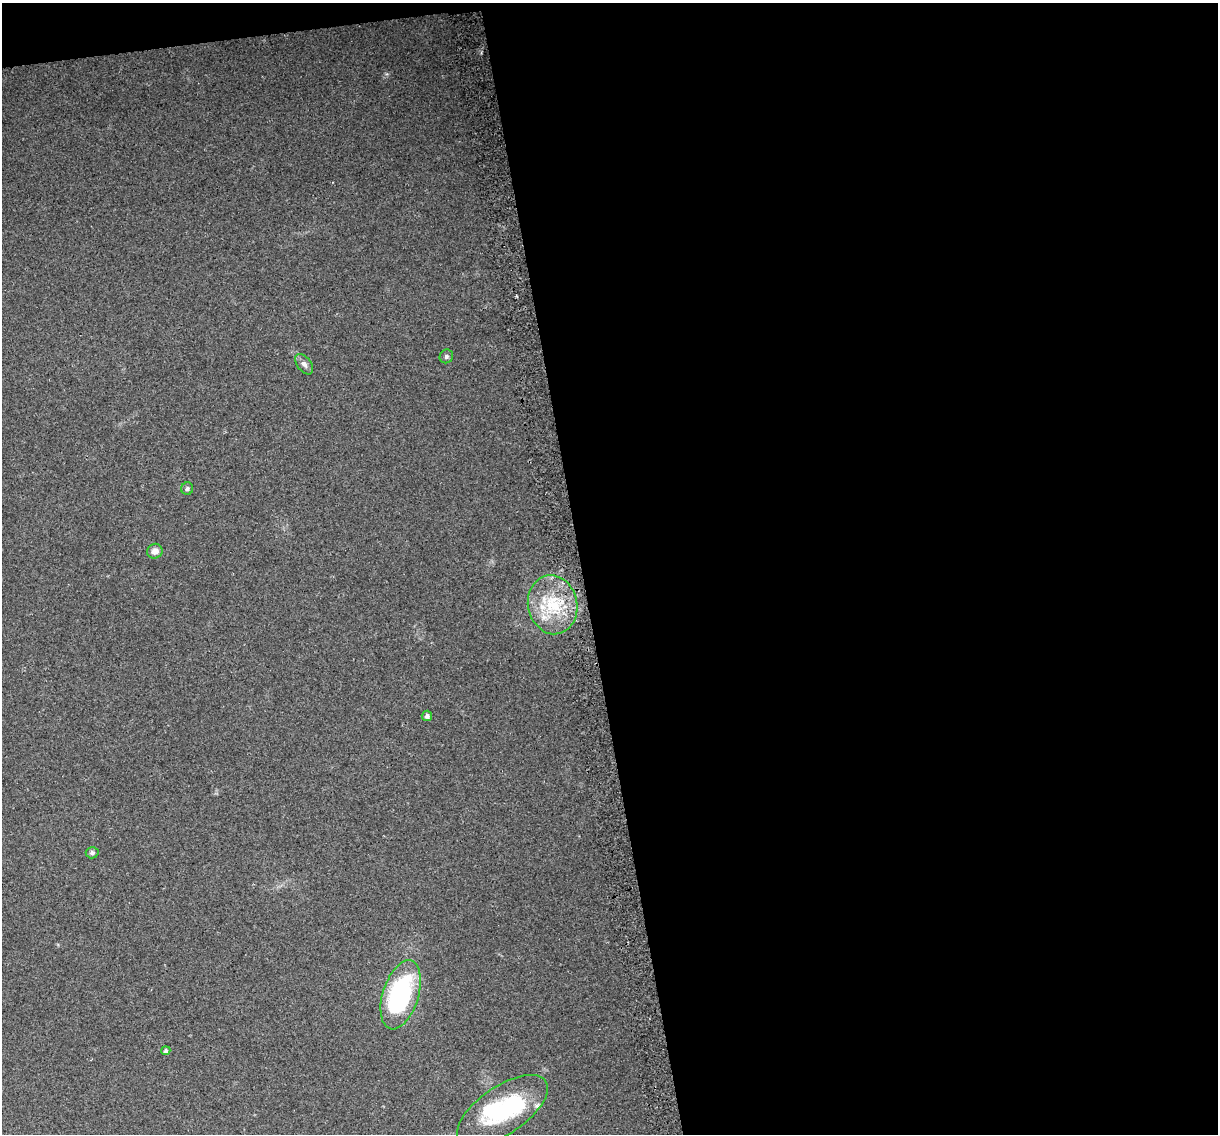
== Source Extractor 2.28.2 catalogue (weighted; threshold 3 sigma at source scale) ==
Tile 4 of 4 x 4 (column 4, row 1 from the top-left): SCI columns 3678-4893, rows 3476-4607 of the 4924 x 4639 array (HDU 1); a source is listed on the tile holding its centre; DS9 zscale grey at full resolution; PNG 1220 x 1136 px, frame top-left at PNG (2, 3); each listed source drawn as its Kron ellipse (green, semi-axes under 4 px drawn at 4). Shown black and unused: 54% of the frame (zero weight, under 2 of 3 exposures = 2% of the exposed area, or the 3 px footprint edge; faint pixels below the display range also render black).
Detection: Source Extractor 2.28.2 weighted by HDU 2 'WHT'; one run over the whole footprint, this tile lists its part. Background 0.103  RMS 0.01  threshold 0.0454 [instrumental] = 3 sigma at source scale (4.5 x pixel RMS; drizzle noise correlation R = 1.50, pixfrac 1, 0.0396/0.0396 arcsec/px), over >= 5 px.
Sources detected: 13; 2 inside a brighter object's white glare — neither listed nor drawn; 1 inside a brighter listed object's ellipse — not listed separately; the other 10 listed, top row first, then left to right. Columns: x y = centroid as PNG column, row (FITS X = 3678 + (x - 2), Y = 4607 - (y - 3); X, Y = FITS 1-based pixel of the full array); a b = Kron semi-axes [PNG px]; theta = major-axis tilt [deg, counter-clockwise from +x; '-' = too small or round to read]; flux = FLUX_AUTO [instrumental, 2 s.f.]
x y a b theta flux
446 356 7 6 - 2.6
304 364 12 7 -53 4.6
187 489 6 6 - 2.3
155 551 8 7 - 6.4
553 605 30 24 -78 51
427 716 5 5 - 2.9
92 853 6 5 - 2.3
401 995 36 18 73 140
166 1051 4 4 - 2.8
502 1110 52 24 34 77